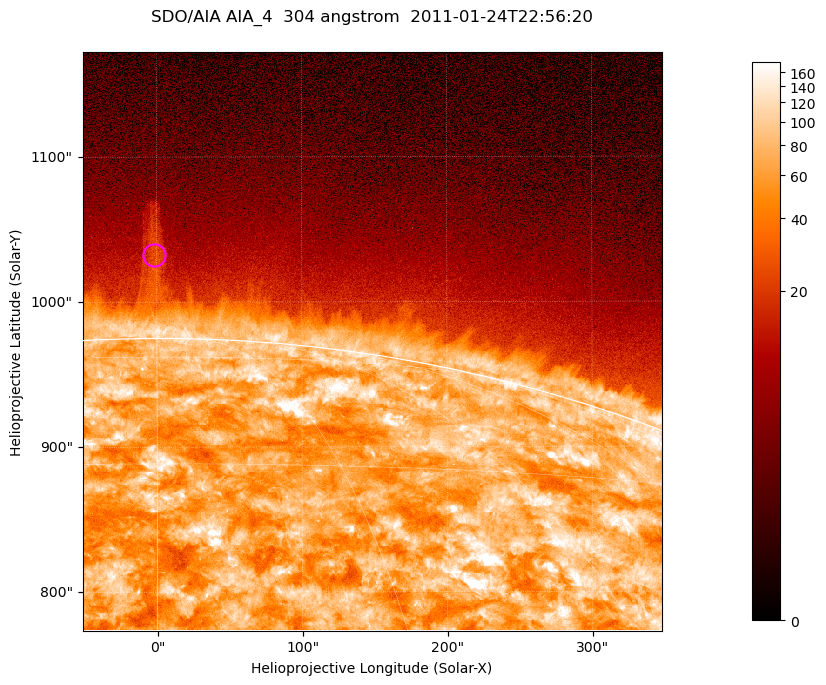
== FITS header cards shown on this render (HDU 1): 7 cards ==
TELESCOP= 'SDO/AIA '           / For AIA: SDO/AIA
INSTRUME= 'AIA_4   '           / For AIA: AIA_ATA1, AIA_ATA2, AIA_ATA3 or AIA_AT
WAVELNTH=                  304 / [angstrom] Wavelength
WAVEUNIT= 'angstrom'           / Wavelength unit: angstrom
DATE-OBS= '2011-01-24T22:56:20.124' / [ISO] Date when observation started; ISO 8
CTYPE1  = 'HPLN-TAN'           / CTYPE1; Typically HPLN
CTYPE2  = 'HPLT-TAN'           / CTYPE2; Typically HPLT

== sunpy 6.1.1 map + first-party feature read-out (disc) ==
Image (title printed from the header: SDO/AIA AIA_4  304 angstrom  2011-01-24T22:56:20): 665 x 665 px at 0.6 arcsec/px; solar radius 975 arcsec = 1625 px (partial field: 2.4% of the solar disc is inside the frame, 46% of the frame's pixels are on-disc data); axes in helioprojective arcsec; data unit not stated in the header (colour bar unlabelled)
Orientation: roll -0.132 deg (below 1 deg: not rotated)
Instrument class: DISC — disc imager (sunpy class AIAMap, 304 A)
Bright regions (active regions / flare kernels): reference = the on-disc median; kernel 5 px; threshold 5 sigma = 127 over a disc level ~70.3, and >= 1.15x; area >= 442 px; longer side >= 8 px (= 4.8 arcsec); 0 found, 0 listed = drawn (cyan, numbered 1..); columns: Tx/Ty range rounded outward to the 2 arcsec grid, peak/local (2 s.f.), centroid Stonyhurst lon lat
Off-limb structures (1.02-1.3 R_sun): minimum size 221 px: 4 found; the strongest spans PA ~0 deg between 1.03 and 1.1 R_sun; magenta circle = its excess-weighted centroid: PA ~0 deg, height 1.06 R_sun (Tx ~-2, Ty ~1032 arcsec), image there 2.1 x the reference